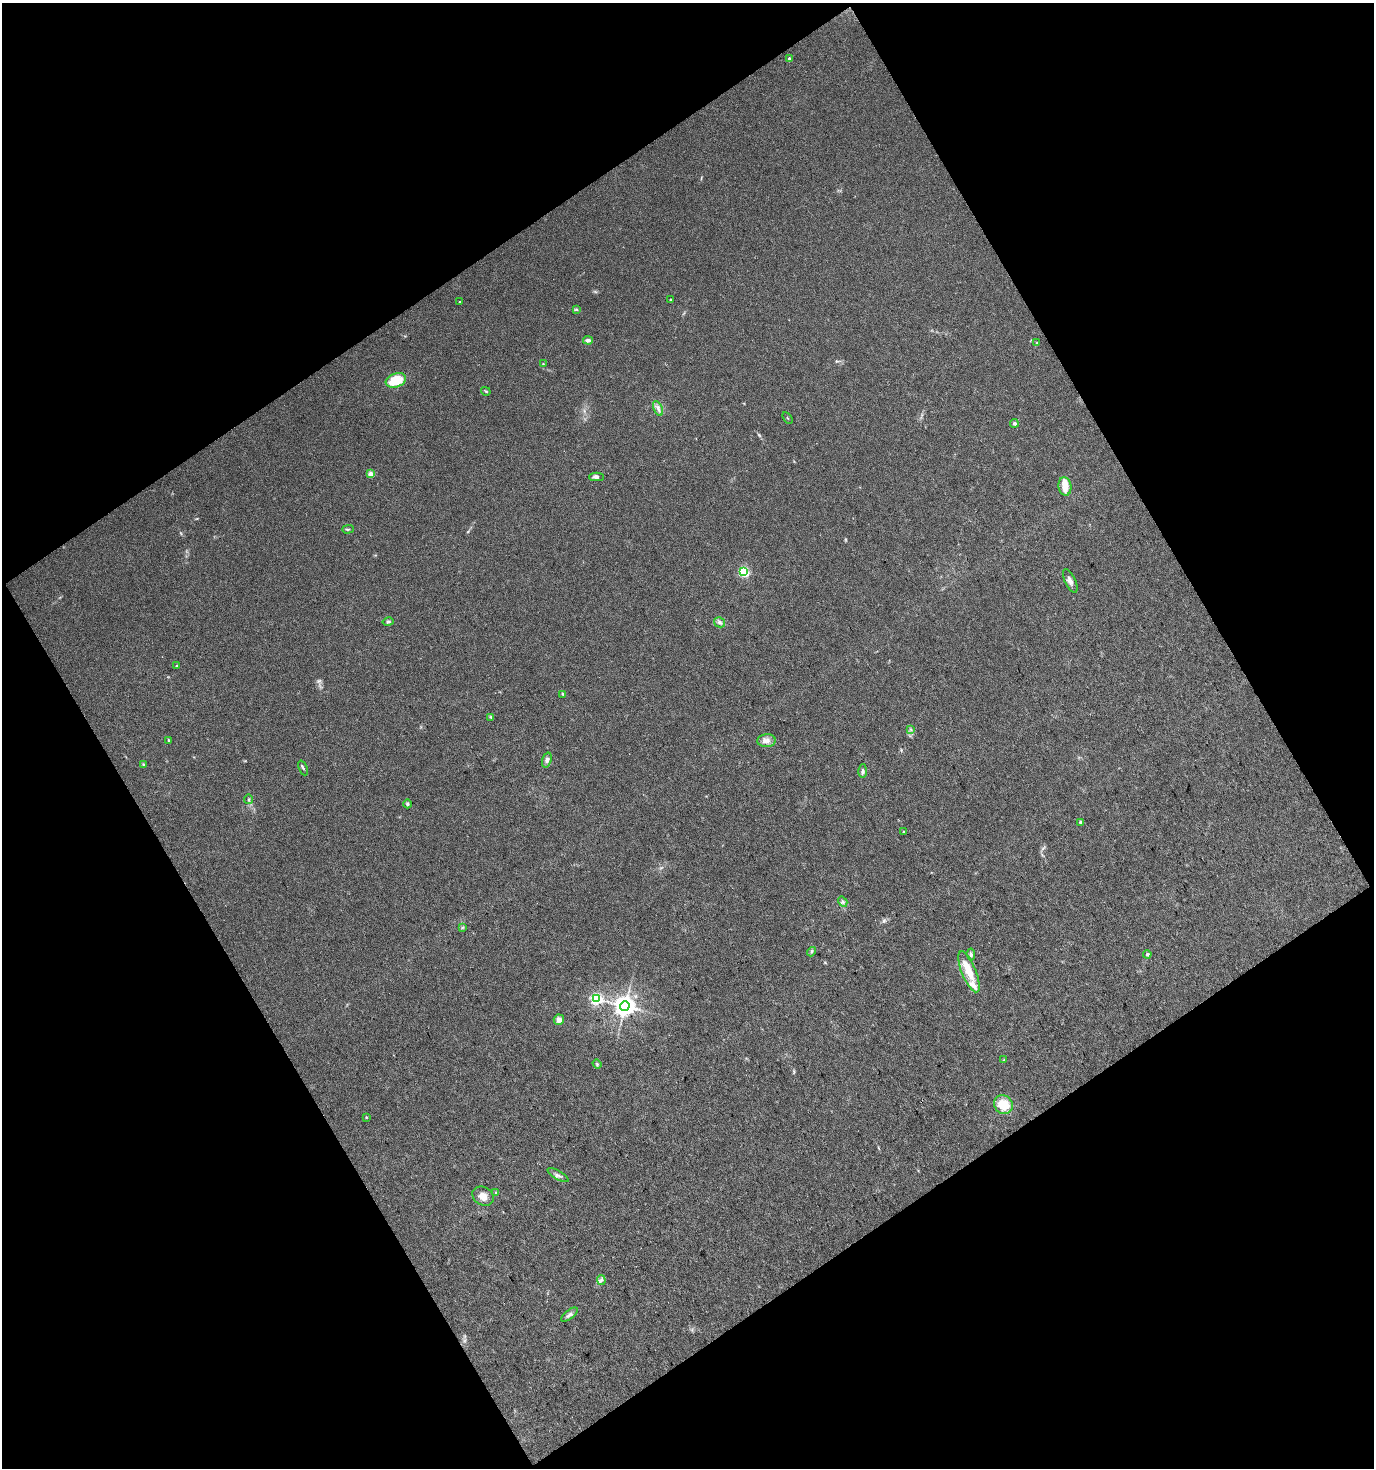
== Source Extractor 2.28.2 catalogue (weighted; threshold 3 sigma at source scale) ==
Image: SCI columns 68-2810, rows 3-2934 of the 2895 x 2934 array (HDU 1 of 3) = the unmasked area's bounding box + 8 px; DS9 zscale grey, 2 x 2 block average (1 PNG px = mean of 2 x 2 image px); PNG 1376 x 1470 px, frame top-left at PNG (2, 3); each listed source drawn as its Kron ellipse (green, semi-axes under 4 px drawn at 4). Shown black and unused: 48% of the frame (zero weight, under 3 of 4 exposures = <1% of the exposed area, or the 3 px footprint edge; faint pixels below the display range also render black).
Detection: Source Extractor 2.28.2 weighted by HDU 2 'WHT'. Background 0.0242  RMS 0.0045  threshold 0.0202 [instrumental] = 3 sigma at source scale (4.5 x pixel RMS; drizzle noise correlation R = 1.50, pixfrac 1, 0.0396/0.0396 arcsec/px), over >= 5 px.
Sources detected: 55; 3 inside a brighter listed object's ellipse — not listed separately; the other 52 listed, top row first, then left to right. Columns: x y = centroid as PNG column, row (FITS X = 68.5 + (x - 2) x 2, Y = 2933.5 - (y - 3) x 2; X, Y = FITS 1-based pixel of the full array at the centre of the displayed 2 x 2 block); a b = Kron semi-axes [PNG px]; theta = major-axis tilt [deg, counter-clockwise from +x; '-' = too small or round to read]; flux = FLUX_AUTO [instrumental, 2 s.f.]
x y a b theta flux
789 59 2 2 - 3.2
670 299 2 2 - 1.1
460 302 2 2 - 0.89
577 310 3 2 - 0.9
588 340 5 4 - 3.6
1037 343 2 2 - 0.52
543 364 3 2 - 0.63
396 380 10 7 20 32
486 391 5 3 - 1.1
658 408 8 3 -67 2.8
787 418 6 2 -57 0.78
1014 423 4 3 - 2.4
371 474 3 2 - 15
596 477 7 4 0 3.1
1065 486 9 6 -81 13
348 529 5 3 - 1.4
743 572 4 3 - 76
1070 581 12 5 -65 4.8
388 622 5 3 - 2
720 622 6 5 - 3
177 666 2 2 - 1.8
563 694 4 3 - 1.4
491 717 4 3 - 1.3
911 729 4 2 - 1.2
168 740 3 2 - 0.62
767 741 9 6 5 5.6
547 760 8 4 72 3.5
143 764 4 3 - 1.3
303 768 8 2 -67 1.4
863 771 7 3 89 2.3
249 799 4 2 - 1.2
408 804 4 4 - 1.7
1080 822 3 3 - 1.7
904 832 4 3 - 0.92
843 902 5 4 - 2.4
462 928 4 2 - 1
811 952 5 3 - 1.3
971 954 6 4 -83 2.2
1147 954 4 4 - 1.8
969 972 22 7 -68 22
597 999 4 3 - 160
625 1006 5 4 - 840
559 1020 5 5 - 6.5
1004 1060 3 3 - 1
597 1064 5 3 - 1.5
1003 1105 10 9 - 23
366 1117 3 2 - 0.8
558 1175 12 3 -30 2.9
496 1193 4 3 - 1.2
483 1196 11 9 -31 8.3
601 1280 5 2 - 1.3
569 1315 10 4 38 3.8
Diffuse or blended objects may show on this block-average render without a row.